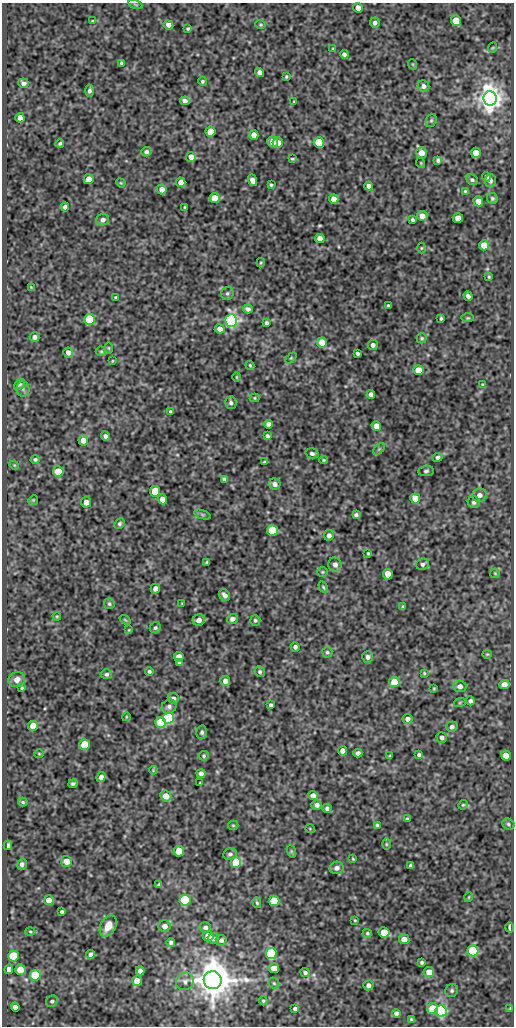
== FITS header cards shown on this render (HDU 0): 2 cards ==
NAXIS1  =                  512
NAXIS2  =                 1024

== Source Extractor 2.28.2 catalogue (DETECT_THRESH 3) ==
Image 512 x 1024 px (HDU 0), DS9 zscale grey, 1 PNG px = 1 image px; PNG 516 x 1028 px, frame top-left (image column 1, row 1024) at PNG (2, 3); each listed source drawn as its Kron ellipse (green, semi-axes under 4 px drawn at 4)
Background 76.2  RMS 0.49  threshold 1.48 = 3 sigma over >= 5 px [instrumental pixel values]
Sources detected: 255; all 255 listed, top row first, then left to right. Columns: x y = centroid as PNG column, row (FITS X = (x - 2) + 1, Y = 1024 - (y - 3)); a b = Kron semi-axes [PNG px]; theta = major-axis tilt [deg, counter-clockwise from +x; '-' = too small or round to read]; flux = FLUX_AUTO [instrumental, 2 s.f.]
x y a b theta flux
135 5 7 3 -19 38
358 8 5 4 - 270
93 21 3 2 - 30
456 21 5 5 - 610
375 23 5 4 - 110
261 24 5 4 - 38
168 25 5 4 - 160
188 29 4 3 - 40
492 48 5 3 - 28
333 49 3 3 - 31
344 54 4 4 - 99
122 63 4 3 - 55
412 64 5 3 - 28
260 72 5 4 - 130
286 77 4 3 - 38
202 81 4 4 - 48
23 83 5 5 - 110
423 86 6 5 - 130
89 91 6 4 86 87
490 98 7 6 - 39000
185 101 5 4 - 140
294 102 3 2 - 30
20 118 4 4 - 230
431 120 7 5 68 54
210 132 5 5 - 920
254 135 5 4 - 280
273 142 5 5 - 310
60 143 4 3 - 51
278 143 5 5 - 330
319 143 5 5 - 2000
146 152 5 4 - 80
421 153 5 5 - 300
476 153 5 5 - 460
191 157 5 5 - 290
292 159 4 2 - 33
438 160 4 3 - 56
421 163 5 3 - 28
486 177 4 3 - 63
89 179 5 5 - 540
252 180 6 4 -69 220
472 180 6 5 - 69
490 180 6 5 - 120
181 182 5 4 - 210
121 183 5 4 - 31
271 185 3 3 - 39
369 186 4 4 - 130
162 189 5 4 - 190
465 191 3 3 - 36
215 198 5 5 - 700
492 198 6 5 - 56
334 199 5 5 - 230
478 201 5 4 - 320
65 207 4 4 - 94
185 207 3 3 - 43
422 216 5 5 - 220
458 218 5 5 - 300
103 220 7 5 25 150
412 220 4 3 - 64
320 238 5 4 - 250
484 245 5 5 - 480
421 248 5 3 - 30
261 263 4 3 - 34
489 277 4 3 - 34
31 287 4 3 - 28
227 293 7 6 - 76
468 296 5 4 - 100
116 297 3 3 - 36
389 306 4 3 - 81
248 309 5 4 - 95
441 318 4 3 - 45
468 318 6 3 -1 34
89 320 5 5 - 2700
231 320 6 6 - 8400
266 323 4 3 - 71
220 329 5 4 - 200
34 337 5 4 - 110
422 338 5 5 - 47
322 342 5 5 - 510
373 345 5 5 - 110
109 348 6 4 -89 34
101 351 5 5 - 45
68 352 5 4 - 170
358 353 4 3 - 63
291 358 6 4 45 41
112 361 3 2 - 24
250 365 4 3 - 40
418 370 5 5 - 540
236 377 4 3 - 28
20 384 6 4 50 46
482 384 3 3 - 29
23 389 8 6 -89 99
371 394 4 4 - 100
254 398 5 4 - 36
231 402 6 5 - 96
170 412 4 3 - 56
268 424 4 4 - 140
376 426 5 4 - 350
105 436 5 4 - 100
267 436 4 3 - 81
83 440 5 4 - 260
379 449 7 4 45 49
312 453 6 5 - 100
437 457 5 4 - 90
35 459 4 4 - 57
324 460 4 4 - 35
264 462 3 3 - 41
14 465 5 4 - 30
58 471 5 5 - 720
426 471 7 5 8 68
225 479 4 4 - 75
275 484 6 5 - 160
155 491 5 5 - 1000
479 495 7 6 - 190
415 498 5 5 - 570
163 499 5 4 - 320
33 500 5 4 - 38
86 502 5 5 - 260
474 502 6 6 - 89
202 515 8 4 -19 59
356 515 4 4 - 73
119 524 6 4 47 66
273 530 5 5 - 1700
329 535 5 5 - 130
368 553 3 2 - 34
207 562 4 4 - 67
335 564 7 6 - 160
423 564 6 5 - 83
322 572 5 5 - 45
495 573 5 4 - 38
388 574 5 5 - 440
323 587 6 4 -60 43
155 589 5 4 - 210
224 595 6 5 - 140
182 603 2 2 - 21
109 604 5 5 - 55
403 607 4 3 - 52
57 616 4 3 - 30
232 619 5 4 - 140
125 620 6 3 -37 33
199 620 6 5 - 170
255 620 5 5 - 59
155 628 6 5 - 67
129 630 4 3 - 26
295 647 5 4 - 83
327 652 5 5 - 53
487 654 4 4 - 34
179 657 5 5 - 260
368 657 6 5 - 120
179 663 4 3 - 57
149 672 4 4 - 71
260 672 5 5 - 66
424 673 4 3 - 33
106 674 6 5 - 71
17 679 8 7 - 220
225 681 5 5 - 220
394 682 5 5 - 660
504 684 5 4 - 210
460 686 6 6 - 160
22 688 3 3 - 37
434 688 3 3 - 29
173 698 6 5 - 100
470 701 4 4 - 89
460 702 6 3 19 37
271 705 3 3 - 63
169 707 8 6 36 110
126 717 4 3 - 25
168 718 5 5 - 4900
408 719 5 5 - 160
161 722 5 5 - 1200
33 726 5 5 - 620
452 727 6 5 - 93
202 732 6 5 - 80
442 737 5 5 - 96
85 744 5 5 - 1200
343 751 5 4 - 260
358 753 4 4 - 100
39 754 5 3 - 30
419 755 4 4 - 88
204 756 5 4 - 49
390 756 3 3 - 42
506 756 5 5 - 400
153 770 4 3 - 27
201 774 4 4 - 140
101 777 5 4 - 150
200 783 3 2 - 31
73 784 4 3 - 62
166 796 6 5 - 360
313 796 5 4 - 190
23 802 5 3 - 43
317 805 5 5 - 120
463 805 5 4 - 38
327 808 4 4 - 83
407 819 4 3 - 55
508 824 6 5 - 63
233 825 5 4 - 40
377 825 4 3 - 49
310 829 5 3 - 27
386 844 6 4 -89 43
8 845 5 3 - 85
179 851 5 5 - 1100
291 851 7 4 -72 46
230 854 7 6 - 92
353 859 4 3 - 29
66 861 5 5 - 290
236 862 5 5 - 1500
22 864 6 5 - 120
410 866 3 3 - 55
337 868 7 6 - 150
159 885 4 3 - 56
469 897 5 3 - 27
49 900 5 5 - 350
185 900 5 5 - 3900
274 901 5 5 - 1400
257 903 5 4 - 46
62 912 4 3 - 72
355 920 3 2 - 29
108 926 11 7 62 440
165 926 6 6 - 180
510 927 5 3 - 200
205 928 5 5 - 88
30 931 5 3 - 36
384 932 5 5 - 850
367 933 4 4 - 45
208 936 5 5 - 380
213 938 5 5 - 120
404 939 5 5 - 230
221 940 5 5 - 99
171 942 4 4 - 77
473 951 5 5 - 2800
271 954 5 5 - 3300
90 955 4 4 - 110
13 956 5 5 - 2000
422 962 3 3 - 54
274 968 5 5 - 400
9 969 5 4 - 170
20 970 5 5 - 460
140 971 4 4 - 160
429 972 5 5 - 360
305 973 5 4 - 76
35 975 5 5 - 1900
213 980 9 9 - 92000
137 981 5 5 - 470
185 981 9 8 - 140
274 983 6 5 - 50
368 985 5 5 - 120
452 990 7 6 - 70
52 1001 6 5 - 80
263 1001 4 3 - 40
15 1007 4 4 - 150
295 1009 4 3 - 93
433 1009 5 5 - 1400
510 1009 4 3 - 24
441 1011 6 5 - 7200
396 1013 4 4 - 140
411 1020 4 3 - 52